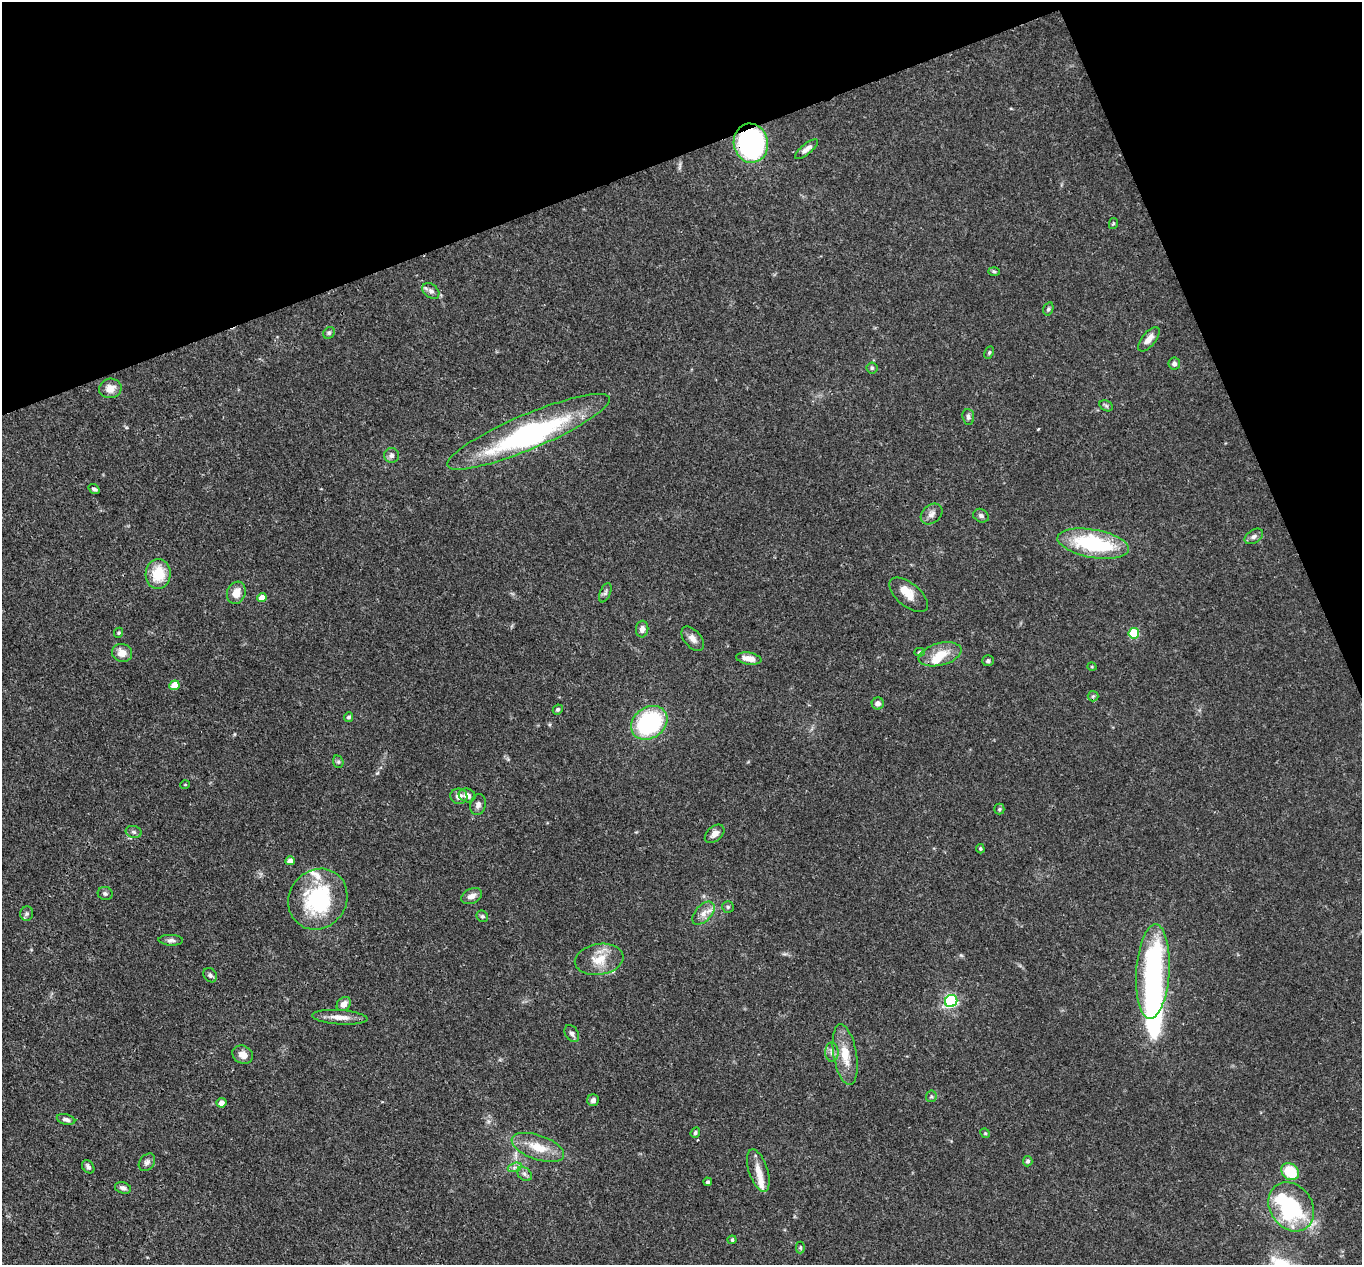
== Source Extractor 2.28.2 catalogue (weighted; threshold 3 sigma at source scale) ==
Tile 3 of 4 x 4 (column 3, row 1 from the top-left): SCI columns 2816-4175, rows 4126-5388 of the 5639 x 5584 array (HDU 1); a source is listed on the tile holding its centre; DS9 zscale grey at full resolution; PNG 1364 x 1267 px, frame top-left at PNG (2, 2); each listed source drawn as its Kron ellipse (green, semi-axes under 4 px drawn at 4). Shown black and unused: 19% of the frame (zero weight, under 3 of 4 exposures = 8% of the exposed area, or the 3 px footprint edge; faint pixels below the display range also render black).
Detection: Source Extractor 2.28.2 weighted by HDU 2 'WHT'; one run over the whole footprint, this tile lists its part. Background 0.0914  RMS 0.0038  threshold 0.0172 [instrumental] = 3 sigma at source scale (4.5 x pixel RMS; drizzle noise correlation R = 1.50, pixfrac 1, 0.05/0.05 arcsec/px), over >= 5 px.
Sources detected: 97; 4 inside a brighter object's white glare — neither listed nor drawn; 4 inside a brighter listed object's ellipse — not listed separately; the other 89 listed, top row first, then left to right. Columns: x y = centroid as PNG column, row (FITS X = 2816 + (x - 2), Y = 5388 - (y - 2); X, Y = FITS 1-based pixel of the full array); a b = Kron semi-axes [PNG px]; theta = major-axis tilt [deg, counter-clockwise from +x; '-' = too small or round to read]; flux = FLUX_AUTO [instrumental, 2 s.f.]
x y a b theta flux
751 143 19 17 -81 76
806 149 14 5 39 2.1
1113 224 5 4 - 0.46
994 271 6 4 -2 0.48
431 291 9 6 -40 1.5
1048 309 7 5 72 0.72
329 333 6 5 - 0.68
1149 339 14 7 50 3
989 352 6 4 63 0.62
1174 364 6 6 - 1.2
872 368 5 5 - 0.65
110 388 11 9 13 3.9
1106 406 7 5 -31 0.67
968 417 8 6 -85 1.2
528 432 88 17 23 68
392 455 7 7 - 1.3
94 489 6 4 -37 0.95
931 514 12 9 41 2.1
981 516 8 6 -27 1
1254 536 10 6 33 1.4
1093 544 36 14 -10 34
158 574 15 12 85 11
236 593 11 9 70 4.2
605 593 10 5 68 1.1
909 595 23 11 -39 5.2
262 597 4 4 - 3.7
642 629 8 6 84 1.8
119 633 5 4 - 0.51
1134 633 5 5 - 19
693 639 14 8 -50 2.4
919 652 5 4 - 0.52
122 653 10 9 - 3.7
940 654 22 11 14 6.8
749 658 13 6 -10 3.3
988 661 6 5 - 0.93
1092 667 5 3 - 0.34
174 685 5 4 - 6.1
1093 696 5 5 - 0.66
878 703 6 6 - 1.8
558 709 5 4 - 0.68
349 717 5 4 - 0.77
649 723 19 15 36 41
338 762 6 5 - 0.65
185 785 5 3 - 0.29
467 795 8 6 -19 2.2
459 796 8 8 - 2.5
478 805 10 7 78 1.6
999 809 5 5 - 0.55
134 832 8 6 -16 0.92
715 834 11 7 41 2.1
980 849 5 3 - 0.43
290 861 4 4 - 2.7
105 893 7 6 - 0.86
471 896 11 7 27 2.4
318 899 31 28 52 36
728 907 6 5 - 0.63
703 913 14 8 46 2.9
27 914 7 6 - 1
482 916 6 5 - 0.72
171 940 12 5 -2 1.3
599 959 24 15 9 8.1
1153 972 47 16 86 73
210 975 8 6 -53 1
951 1001 6 6 - 68
344 1004 8 6 46 2.7
340 1017 28 7 -4 4.1
572 1033 9 6 -57 1.2
832 1052 10 6 -89 1.5
243 1055 11 9 -29 3.2
845 1055 31 11 -81 8.3
931 1096 6 5 - 0.67
593 1100 6 5 - 1.5
221 1103 5 5 - 2.3
66 1119 9 5 -14 1.4
695 1133 5 4 - 0.71
985 1133 5 4 - 0.41
538 1147 27 12 -19 8.5
1028 1161 5 4 - 1
147 1162 9 7 50 1.5
88 1167 7 5 -51 1.1
515 1167 7 4 18 1.1
758 1171 22 9 -72 4.3
1290 1172 9 7 -38 16
524 1174 8 6 -42 1.1
708 1182 4 4 - 0.58
123 1188 8 5 -16 1.3
1291 1207 26 21 -56 39
732 1240 4 4 - 0.41
800 1248 6 4 90 0.54
Overlapping masked pixels (flux is a lower limit): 2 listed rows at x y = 751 143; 528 432